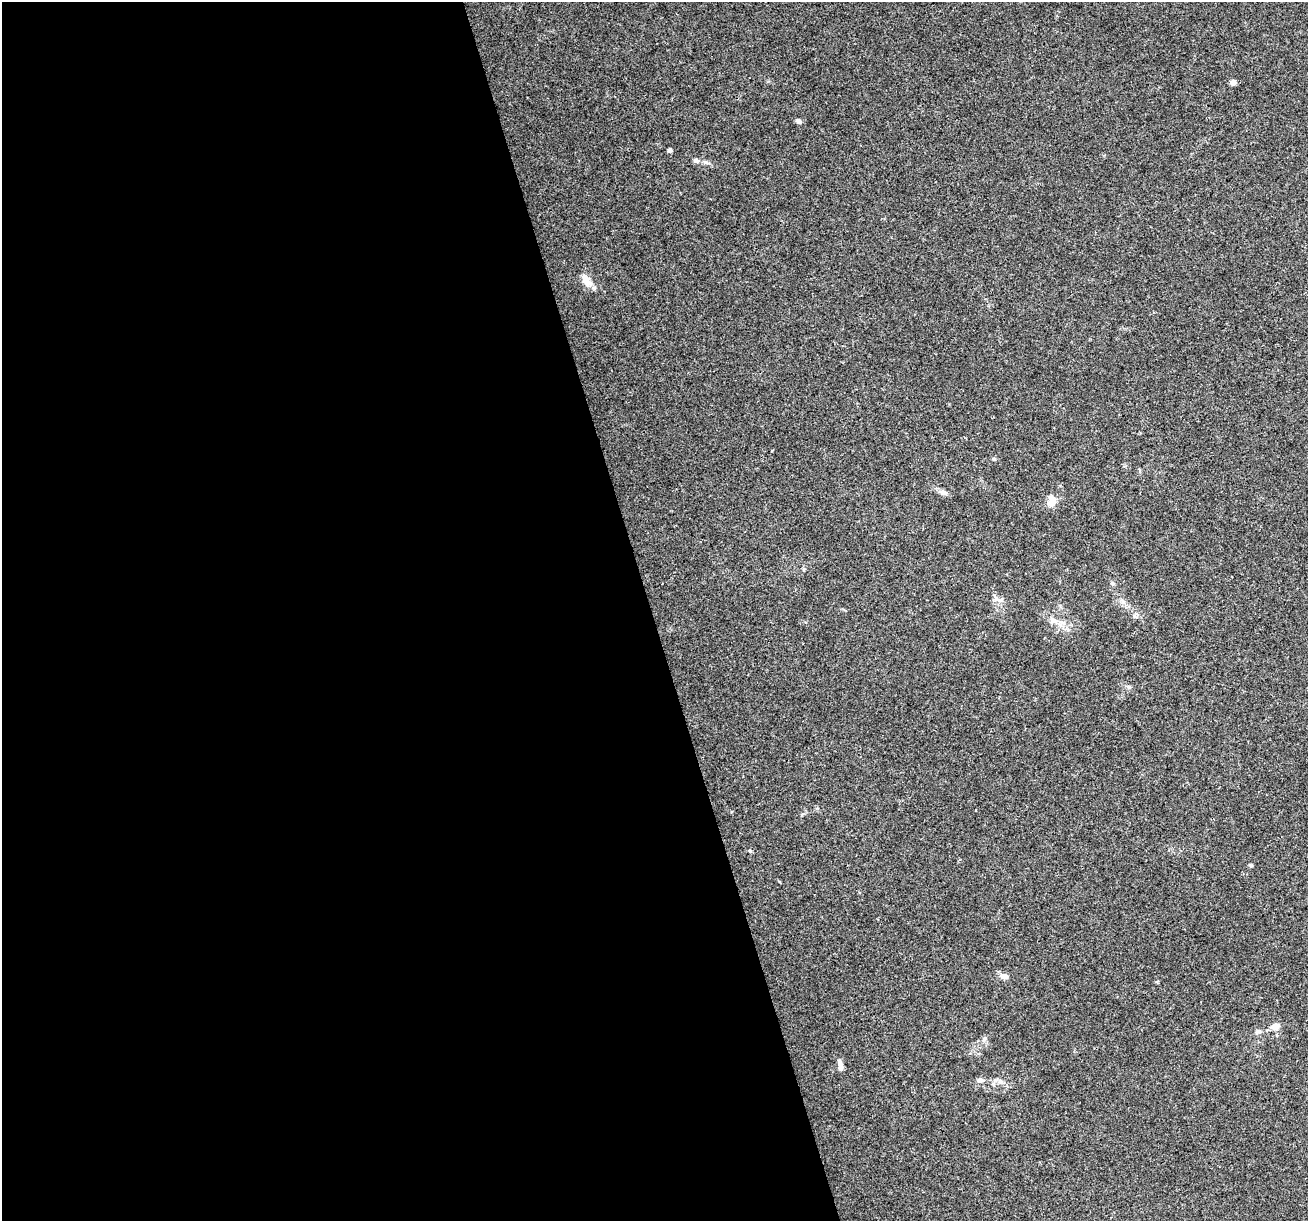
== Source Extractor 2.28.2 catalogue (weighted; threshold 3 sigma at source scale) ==
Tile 9 of 4 x 4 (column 1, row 3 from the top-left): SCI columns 1-1306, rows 1323-2541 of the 5223 x 5030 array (HDU 1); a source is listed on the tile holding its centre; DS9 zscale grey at full resolution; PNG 1310 x 1223 px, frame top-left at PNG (2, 2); no overlay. Shown black and unused: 50% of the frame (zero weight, under 3 of 4 exposures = <1% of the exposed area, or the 3 px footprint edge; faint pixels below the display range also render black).
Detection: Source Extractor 2.28.2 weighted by HDU 2 'WHT'; one run over the whole footprint, this tile lists its part. Background 0.0571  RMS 0.0043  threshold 0.0194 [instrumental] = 3 sigma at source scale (4.5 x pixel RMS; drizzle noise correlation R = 1.50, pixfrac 1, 0.0396/0.0396 arcsec/px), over >= 5 px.
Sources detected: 18; all 18 listed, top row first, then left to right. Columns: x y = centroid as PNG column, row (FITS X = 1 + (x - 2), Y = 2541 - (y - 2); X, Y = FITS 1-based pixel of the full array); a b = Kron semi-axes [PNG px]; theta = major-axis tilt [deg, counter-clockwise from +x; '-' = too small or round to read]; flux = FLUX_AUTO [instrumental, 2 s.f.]
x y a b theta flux
1233 82 5 4 - 2.8
798 121 6 5 - 1.2
670 150 4 4 - 1.2
696 161 7 6 - 1.1
586 281 17 9 -42 4.1
943 493 13 4 -7 1.2
1051 501 15 10 78 4
1112 584 7 4 -70 0.7
997 598 15 3 -47 1.2
1123 601 8 4 -38 1.2
1053 620 10 8 -49 2.3
750 851 5 4 - 0.44
1251 865 6 4 0 0.51
1004 976 10 7 -13 2.2
1275 1026 10 8 26 3.2
1257 1032 8 6 25 1.1
840 1065 14 6 -77 2
980 1080 9 6 -7 1.5
Unlisted compact peaks at least as high as the median listed source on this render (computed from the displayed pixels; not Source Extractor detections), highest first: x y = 994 459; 1134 616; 1129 687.